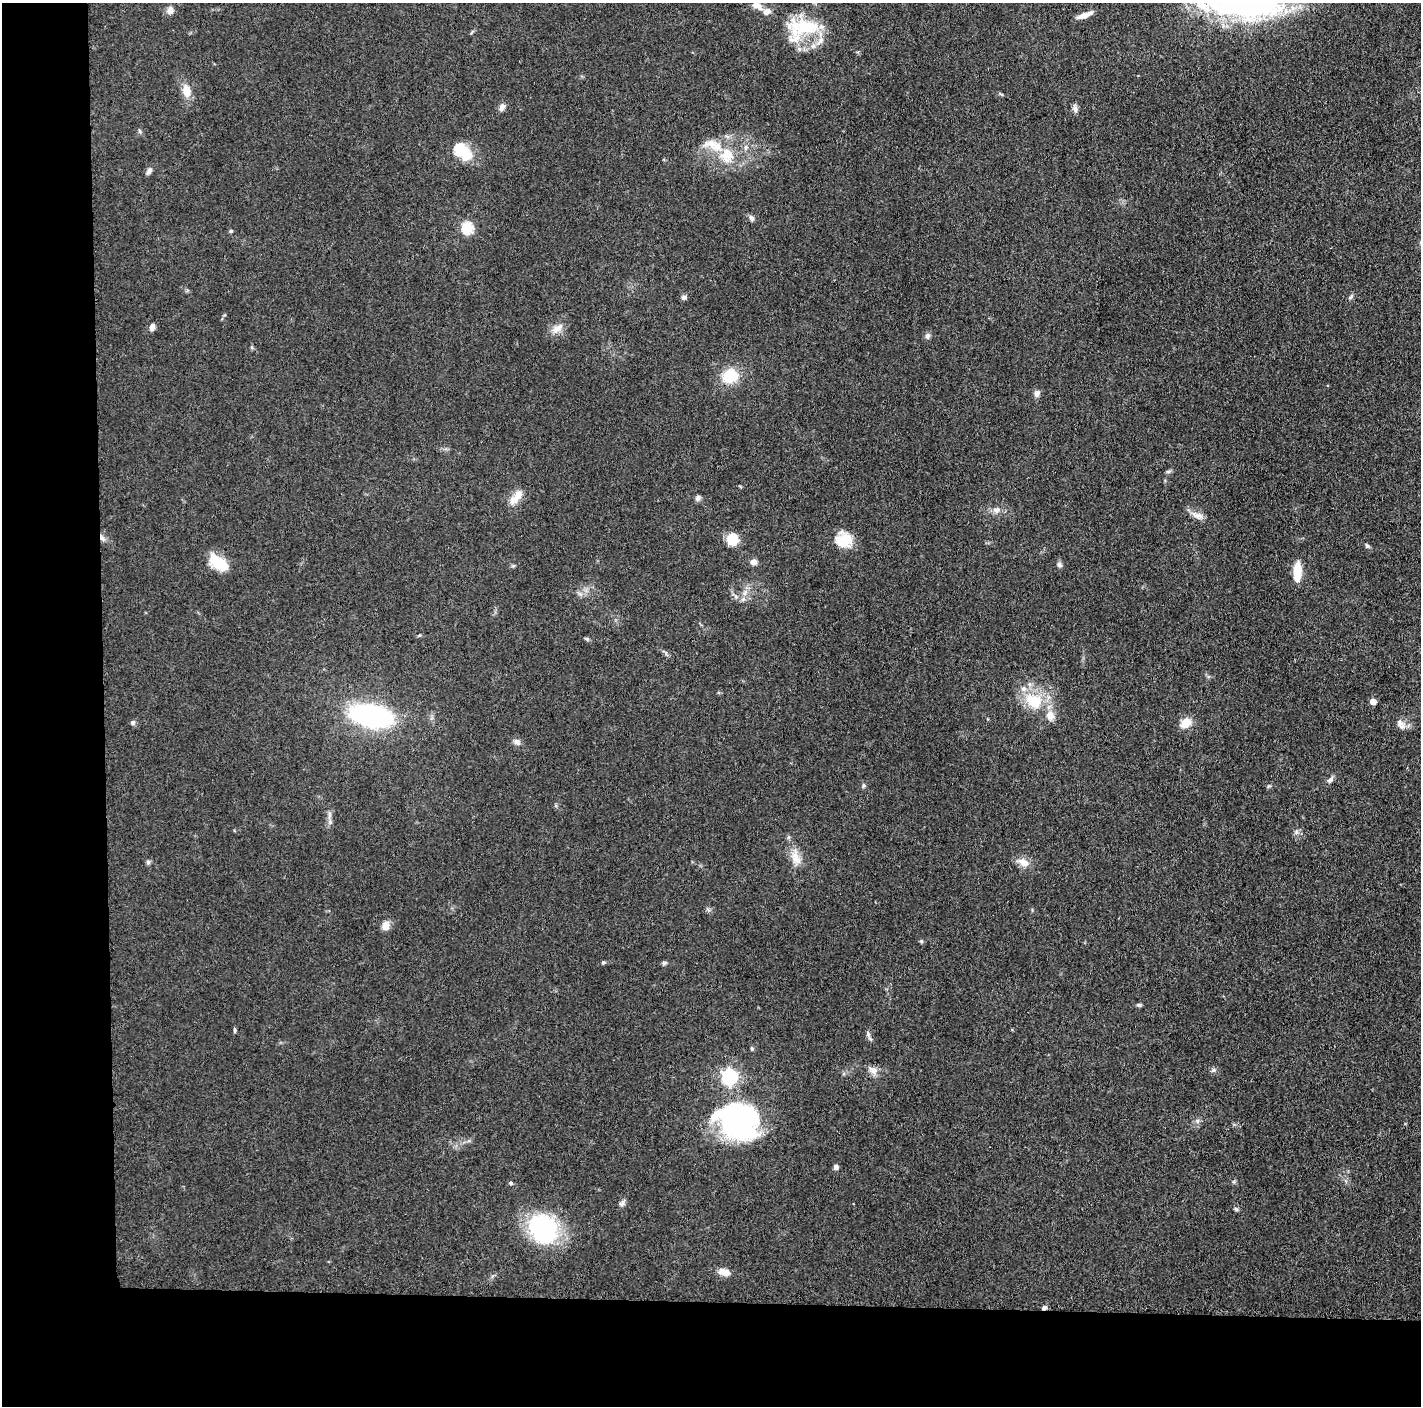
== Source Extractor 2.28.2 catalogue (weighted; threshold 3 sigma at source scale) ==
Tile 7 of 3 x 3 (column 1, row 3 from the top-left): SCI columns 7-1425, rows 18-1421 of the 4272 x 4249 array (HDU 1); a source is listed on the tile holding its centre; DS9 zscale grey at full resolution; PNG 1423 x 1408 px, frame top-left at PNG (2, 3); no overlay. Shown black and unused: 14% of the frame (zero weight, under 3 of 5 exposures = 1% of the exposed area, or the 3 px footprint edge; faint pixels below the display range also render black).
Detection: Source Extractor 2.28.2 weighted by HDU 2 'WHT'; one run over the whole footprint, this tile lists its part. Background 0.0487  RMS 0.0052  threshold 0.0236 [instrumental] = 3 sigma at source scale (4.5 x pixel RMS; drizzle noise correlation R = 1.50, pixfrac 1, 0.05/0.05 arcsec/px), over >= 5 px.
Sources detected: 79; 7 inside a brighter listed object's ellipse — not listed separately; the other 72 listed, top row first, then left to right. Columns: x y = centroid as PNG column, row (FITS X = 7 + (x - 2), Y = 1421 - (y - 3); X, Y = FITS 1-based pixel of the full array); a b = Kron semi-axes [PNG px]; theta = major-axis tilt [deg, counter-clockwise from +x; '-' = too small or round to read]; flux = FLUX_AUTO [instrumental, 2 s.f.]
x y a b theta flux
757 6 14 7 -27 3.8
1246 6 58 21 -3 150
170 10 9 8 - 2.8
1084 15 20 6 20 4
804 27 43 20 -1 29
799 49 7 6 - 1.5
187 91 16 9 -77 6.2
1001 94 6 3 -18 0.65
502 107 9 6 66 2.3
1075 109 10 7 -77 1.8
711 143 23 12 -10 8.5
746 147 6 5 - 1.2
460 150 22 15 -26 14
726 155 23 14 83 12
149 171 9 6 49 1.7
751 218 8 6 -61 1.5
467 228 6 6 - 39
231 231 5 4 - 0.75
684 297 7 6 - 1.5
1351 297 9 5 49 1.1
152 327 8 6 80 2.1
557 329 16 9 28 4.2
927 336 8 6 65 1.5
730 376 15 13 22 16
1037 393 10 7 77 1.9
1168 471 6 4 1 0.9
516 497 22 9 51 6.5
698 498 7 6 - 1.7
996 510 11 6 -1 2.4
1197 515 18 7 -16 3.7
102 538 9 3 -45 1.3
732 539 11 10 - 12
843 541 19 14 0 14
1367 546 7 5 -72 0.93
754 562 7 7 - 2.6
218 563 22 12 -37 14
1059 565 8 6 -51 1.3
1297 572 17 7 87 14
745 593 7 4 72 1.5
1033 701 26 18 -30 19
1373 702 5 5 - 6.8
371 716 27 14 -11 130
133 722 6 6 - 1.1
1186 723 11 9 32 7.5
1401 725 16 9 -57 3.1
517 742 10 7 -34 2.1
1330 780 10 5 32 1.5
863 785 6 4 -89 0.81
330 821 8 5 -70 1.4
796 857 21 10 -63 6.3
148 862 6 5 - 1.1
1023 862 16 10 -29 4.7
386 926 12 9 74 3.6
921 941 6 4 -45 0.69
603 962 5 4 - 0.69
664 963 5 5 - 1.1
1139 1005 7 4 -24 0.84
235 1030 7 3 -80 0.7
868 1034 7 5 -81 1.2
752 1048 5 4 - 0.77
873 1070 12 9 -44 3.3
1214 1070 7 5 37 1.2
729 1077 7 6 - 130
738 1120 45 37 -22 110
1197 1121 6 5 - 1.3
836 1167 7 6 - 1.3
511 1183 5 4 - 0.91
622 1203 9 6 61 1.6
1236 1209 6 5 - 0.91
543 1229 27 22 -59 72
724 1272 14 8 -16 4.8
1044 1308 6 5 - 1.3
Overlapping masked pixels (flux is a lower limit): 2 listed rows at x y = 102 538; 1044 1308
Isophote crosses this tile's border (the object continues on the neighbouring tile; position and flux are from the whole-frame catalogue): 1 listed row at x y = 1246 6